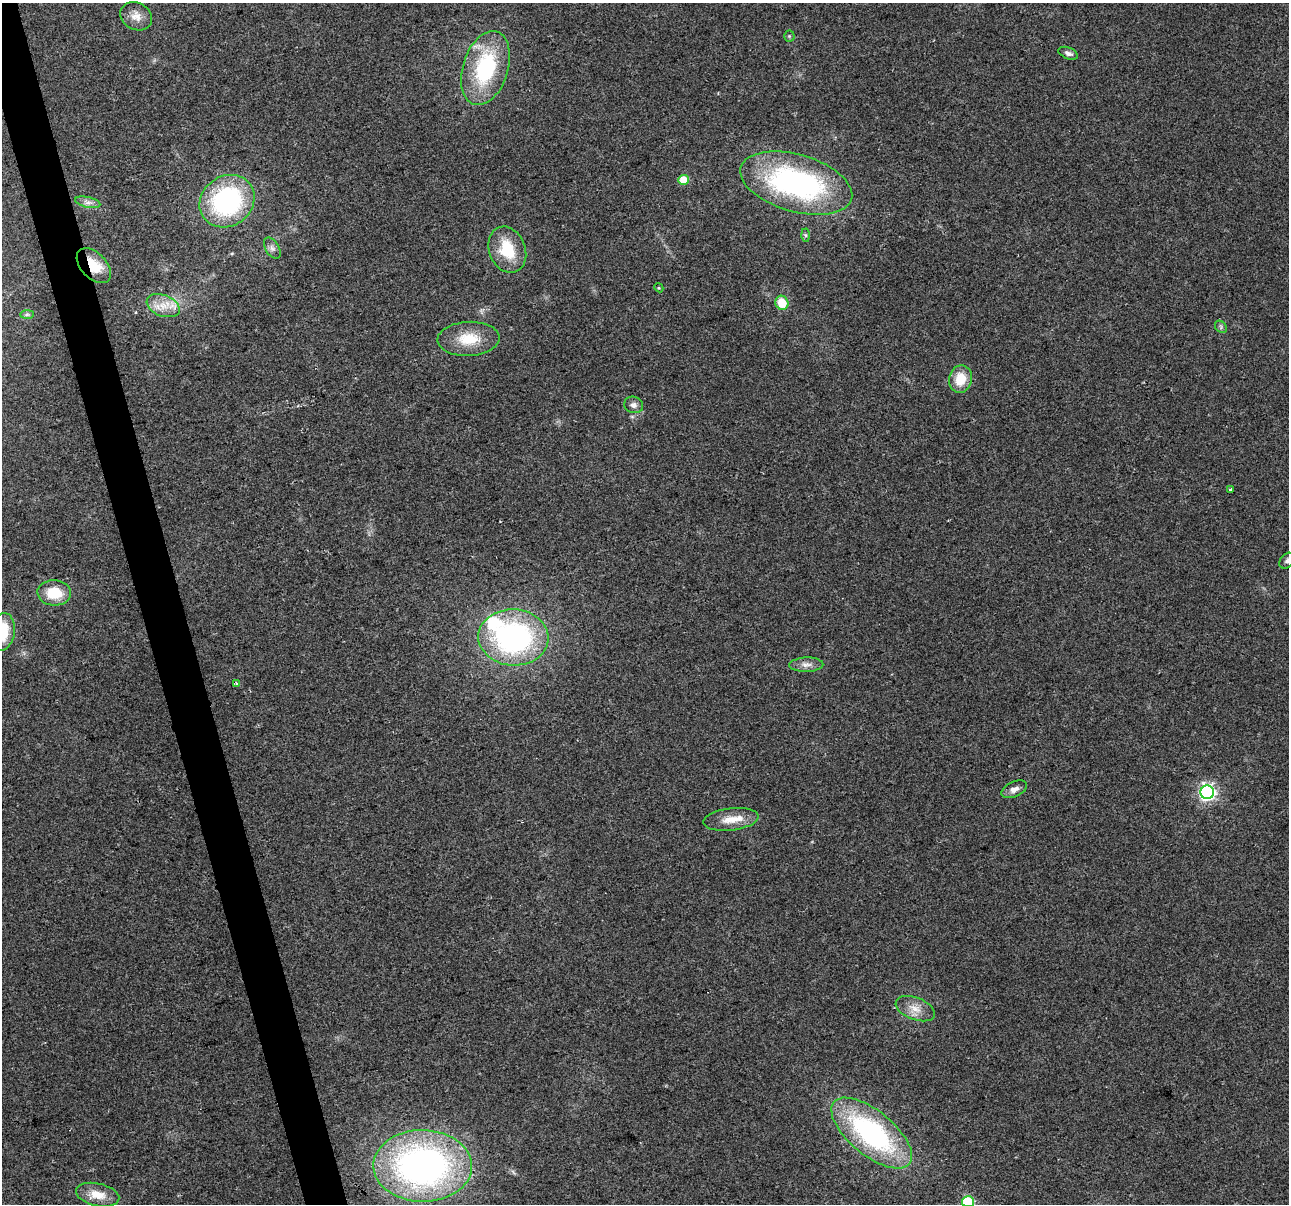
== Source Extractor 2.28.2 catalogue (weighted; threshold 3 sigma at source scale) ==
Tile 11 of 4 x 4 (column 3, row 3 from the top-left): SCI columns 2576-3862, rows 1298-2499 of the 5150 x 4949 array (HDU 1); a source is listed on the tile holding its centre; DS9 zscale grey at full resolution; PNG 1291 x 1206 px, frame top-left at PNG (2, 3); each listed source drawn as its Kron ellipse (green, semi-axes under 4 px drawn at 4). Shown black and unused: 3% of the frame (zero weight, under 2 of 3 exposures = <1% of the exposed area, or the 3 px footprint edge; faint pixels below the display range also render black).
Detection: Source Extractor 2.28.2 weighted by HDU 2 'WHT'; one run over the whole footprint, this tile lists its part. Background 0.0568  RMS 0.0076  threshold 0.0341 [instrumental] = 3 sigma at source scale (4.5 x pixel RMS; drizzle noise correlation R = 1.50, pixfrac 1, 0.0396/0.0396 arcsec/px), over >= 5 px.
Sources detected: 38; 1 cosmic-ray / hot-pixel residue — neither listed nor drawn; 2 inside a brighter listed object's ellipse — not listed separately; the other 35 listed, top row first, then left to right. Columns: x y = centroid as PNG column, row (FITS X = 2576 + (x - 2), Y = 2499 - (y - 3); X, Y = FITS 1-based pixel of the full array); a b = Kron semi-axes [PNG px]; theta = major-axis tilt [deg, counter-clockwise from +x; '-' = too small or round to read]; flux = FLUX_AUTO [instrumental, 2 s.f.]
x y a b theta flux
136 16 17 13 -28 7.9
789 36 5 5 - 1
1068 53 10 5 -22 2.9
485 68 38 22 72 71
683 180 5 5 - 19
796 183 58 28 -16 180
227 201 29 25 36 110
88 202 13 5 -12 3.5
806 235 6 4 -88 1.2
272 248 11 6 -58 3.1
507 250 24 18 -68 28
94 266 21 12 -46 19
659 288 5 3 - 0.73
782 303 7 6 - 17
163 306 17 10 -21 11
27 314 7 4 1 1.5
1221 327 7 5 -49 1.5
469 339 31 17 2 23
960 379 14 11 77 17
634 405 9 8 - 3.5
1230 489 3 2 - 0.96
1287 561 9 6 49 2.4
54 593 17 12 -3 21
2 632 19 12 79 27
513 637 35 28 -4 180
806 665 17 7 2 5.1
237 684 3 3 - 4.1
1014 789 13 7 24 4.6
1207 792 7 6 - 230
731 819 28 11 7 13
915 1009 21 11 -21 9.7
872 1133 49 22 -39 140
423 1166 49 36 -1 310
98 1195 22 11 -13 13
968 1202 6 5 - 63
Overlapping masked pixels (flux is a lower limit): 1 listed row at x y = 94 266
Isophote crosses this tile's border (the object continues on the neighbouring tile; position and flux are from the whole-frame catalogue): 3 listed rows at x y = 1287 561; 2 632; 968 1202